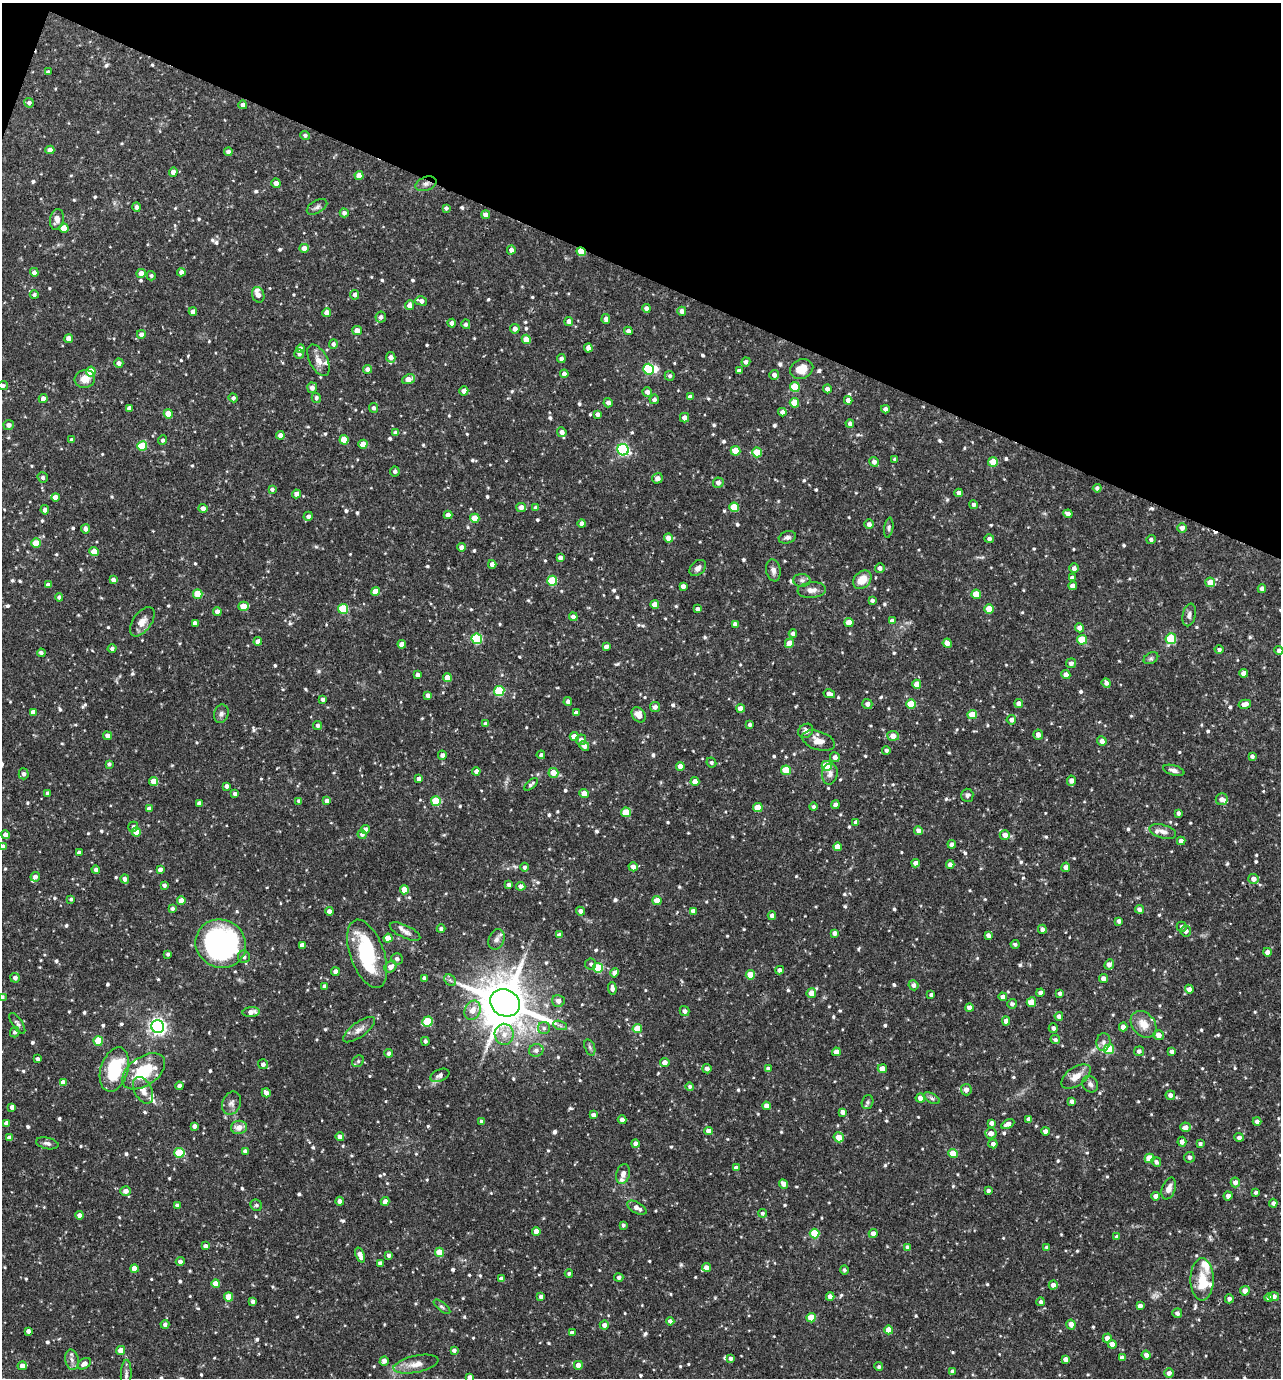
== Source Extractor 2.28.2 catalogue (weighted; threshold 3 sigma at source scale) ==
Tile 2 of 4 x 4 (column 2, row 1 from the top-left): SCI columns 1549-2827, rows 4132-5507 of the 5524 x 5509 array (HDU 1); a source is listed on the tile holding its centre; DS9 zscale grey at full resolution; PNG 1283 x 1380 px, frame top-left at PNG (2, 3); each listed source drawn as its Kron ellipse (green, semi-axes under 4 px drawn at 4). Shown black and unused: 20% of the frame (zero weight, under 2 of 3 exposures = <1% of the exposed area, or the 3 px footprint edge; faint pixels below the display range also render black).
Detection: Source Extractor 2.28.2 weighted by HDU 2 'WHT'; one run over the whole footprint, this tile lists its part. Background 0.0916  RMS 0.0055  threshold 0.0249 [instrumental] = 3 sigma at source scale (4.5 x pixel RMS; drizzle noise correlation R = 1.50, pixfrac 1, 0.05/0.05 arcsec/px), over >= 5 px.
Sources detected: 841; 1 too faint to see at this stretch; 3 inside a brighter object's white glare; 1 cosmic-ray / hot-pixel residue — neither listed nor drawn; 14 inside a brighter listed object's ellipse — not listed separately; of the other 822, all 500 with FLUX_AUTO >= 1.13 (the completeness limit of this list) listed and drawn (322 fainter detections not listed), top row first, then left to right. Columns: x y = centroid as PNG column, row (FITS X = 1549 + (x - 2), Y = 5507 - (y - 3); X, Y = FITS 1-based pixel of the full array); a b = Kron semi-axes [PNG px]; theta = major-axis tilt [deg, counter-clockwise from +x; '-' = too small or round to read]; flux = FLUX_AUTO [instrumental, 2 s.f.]
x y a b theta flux
48 72 4 4 - 1.3
29 103 5 4 - 1.6
243 105 4 4 - 2.4
305 135 5 4 - 1.4
50 150 4 4 - 4.1
228 152 4 4 - 2.3
173 172 4 4 - 3
359 176 4 4 - 5.2
276 183 5 4 - 3.6
426 184 11 6 20 2.4
137 207 4 4 - 2.1
317 207 11 6 30 1.8
446 208 4 4 - 1.4
344 213 4 4 - 1.9
486 215 4 4 - 3.1
57 219 10 6 78 3.8
64 228 5 4 - 6.2
304 248 4 4 - 4.5
511 250 4 4 - 2.4
581 252 5 3 - 17
34 272 4 4 - 2.4
181 272 4 4 - 2.4
141 273 4 4 - 4.2
151 276 4 4 - 1.2
34 295 4 4 - 1.3
258 295 8 6 -71 3.1
354 295 5 4 - 1.9
421 301 6 4 -15 2.6
409 305 5 4 - 3.8
646 308 4 4 - 2.1
682 311 4 4 - 2.7
193 312 4 4 - 2.7
327 312 4 4 - 4
381 317 5 5 - 2
606 319 5 4 - 2.7
569 321 4 4 - 3.1
452 323 4 4 - 2.6
466 324 5 4 - 1.3
515 329 5 4 - 2.7
357 331 5 4 - 4.2
628 331 4 4 - 2.4
141 334 4 4 - 2.1
69 338 4 4 - 4.4
526 339 5 4 - 9.2
333 344 5 4 - 1.7
588 348 4 4 - 2.7
300 349 4 4 - 2.8
299 354 5 5 - 1.4
391 357 5 4 - 2.8
561 358 4 4 - 1.9
318 360 17 9 -63 4.8
746 362 4 4 - 1.5
119 363 4 4 - 2.4
368 369 4 4 - 2.5
648 369 5 5 - 38
802 369 12 9 22 8.1
739 371 4 4 - 2.3
91 372 5 5 - 12
564 374 4 4 - 2.5
774 375 5 4 - 2.3
670 376 5 5 - 1.3
85 379 10 9 - 6
408 379 7 4 21 5.4
3 386 5 4 - 1.3
795 387 5 5 - 18
312 388 5 5 - 2.8
827 389 4 4 - 2.2
464 391 4 4 - 3.3
647 392 5 5 - 2.5
690 397 4 4 - 2.4
43 398 4 4 - 2.5
233 398 4 4 - 1.6
316 398 5 4 - 1.5
654 399 5 4 - 1.8
848 400 4 4 - 2.5
608 403 4 4 - 2.5
794 403 5 5 - 12
129 408 4 4 - 2.4
374 408 5 4 - 1.4
885 409 4 4 - 2.7
782 412 4 4 - 2
168 414 4 4 - 8
597 414 4 4 - 2.1
684 418 5 4 - 3.1
850 423 4 4 - 1.8
9 425 5 5 - 2.5
562 432 5 4 - 2.7
396 433 4 4 - 2.5
280 435 4 4 - 3
72 440 4 3 - 1.7
163 440 4 4 - 1.3
344 440 4 4 - 9.5
363 444 4 4 - 8.7
142 446 5 5 - 24
623 450 6 5 - 80
735 451 5 5 - 14
757 452 5 5 - 17
895 459 3 3 - 1.1
874 462 5 4 - 2.4
993 462 5 4 - 10
395 471 5 5 - 1.6
43 477 5 5 - 1.5
657 478 5 5 - 3
718 483 5 5 - 3
1097 488 4 4 - 1.5
272 489 4 4 - 1.3
959 493 4 4 - 2.9
296 494 4 4 - 2.7
55 497 4 4 - 4.8
973 505 4 4 - 1.5
521 507 5 4 - 3.1
734 507 5 4 - 14
203 508 4 4 - 2.9
536 508 4 4 - 2.9
45 510 4 4 - 2.5
1068 514 4 4 - 2.7
448 515 4 4 - 4.2
308 516 5 4 - 1.9
475 518 4 4 - 8.1
582 524 4 4 - 2.7
869 524 5 5 - 2.1
889 528 10 4 81 1.2
1182 528 5 4 - 2.4
86 529 4 4 - 2.8
787 537 9 6 17 1.8
668 538 4 4 - 4
989 539 5 4 - 1.7
1151 539 5 4 - 1.3
36 543 4 4 - 13
461 547 4 4 - 2.5
94 552 4 4 - 8.8
560 558 4 4 - 2.4
492 564 4 4 - 3.3
698 568 9 6 44 2.4
880 568 5 5 - 2.4
1074 568 5 4 - 2.1
773 570 11 7 -80 2.6
1072 578 4 4 - 2.1
113 580 4 4 - 2.5
802 580 9 6 -2 1.9
862 580 10 8 45 8.2
552 581 5 5 - 28
1210 582 5 5 - 7.5
48 585 4 4 - 2.6
683 586 4 4 - 2.6
1073 586 4 4 - 4.1
1262 589 4 4 - 2.6
812 590 14 7 5 3.5
376 591 4 4 - 6.3
198 594 5 5 - 13
976 594 5 4 - 11
59 597 4 4 - 1.6
872 600 4 4 - 1.5
655 605 4 4 - 6.7
244 606 5 4 - 7.7
343 609 5 5 - 28
697 609 4 4 - 2
989 609 4 4 - 9.4
217 611 4 4 - 2.6
1189 615 11 6 78 2.2
573 617 4 4 - 2.6
892 621 4 4 - 2.3
142 622 17 9 54 4.7
849 622 4 4 - 6
195 623 4 4 - 3.1
735 624 4 4 - 2.2
1080 628 4 4 - 3.1
793 634 4 4 - 2.3
477 639 5 5 - 45
1171 639 5 5 - 25
1082 640 5 5 - 16
258 641 4 4 - 3
789 643 5 4 - 8
947 643 4 4 - 4.9
402 644 4 4 - 4.6
606 647 4 4 - 2.5
112 648 4 4 - 1.6
1219 650 4 4 - 1.4
1279 650 4 4 - 1.8
41 653 4 4 - 1.5
1151 658 8 5 29 1.2
1071 663 5 5 - 2.1
1244 673 4 4 - 4.2
418 675 4 4 - 2.1
1066 675 4 4 - 4.1
447 678 4 4 - 6.2
1106 683 5 4 - 2
917 684 4 4 - 5.8
499 691 5 5 - 30
829 694 6 4 -13 2.8
428 695 4 4 - 2.3
323 699 4 3 - 1.6
568 702 4 4 - 2.4
867 704 5 5 - 2.4
911 704 5 5 - 16
1019 704 4 4 - 3.1
1245 704 6 4 13 3.8
655 707 5 5 - 2.6
741 708 4 4 - 3.7
33 712 4 4 - 2.9
576 713 4 4 - 2.9
221 714 9 7 73 2
972 714 4 4 - 9.4
639 715 8 6 -53 5.4
1011 720 4 4 - 2.3
486 724 4 4 - 2.5
750 724 3 3 - 1.2
318 725 4 4 - 1.5
806 731 8 6 41 2.5
1038 735 5 5 - 3.3
107 736 4 4 - 2.8
893 736 6 5 - 5.4
574 737 4 4 - 5.6
581 740 5 5 - 2.7
818 741 17 9 -18 5.5
1102 741 5 4 - 3
584 746 5 4 - 3.2
886 750 4 4 - 1.5
442 755 4 4 - 2.1
541 755 4 4 - 1.2
1252 756 4 4 - 1.4
835 757 5 5 - 2.6
711 763 5 4 - 1.3
109 764 4 3 - 1.3
680 766 4 4 - 4.2
827 766 5 5 - 22
786 770 5 5 - 16
1174 770 11 5 -15 2.4
476 771 4 4 - 2.2
553 773 5 5 - 5.4
24 774 5 5 - 1.7
830 774 10 7 81 2.7
419 779 4 4 - 2.6
154 781 4 4 - 7.4
695 781 4 4 - 4.9
1071 781 5 4 - 3.1
531 784 8 4 42 1.5
227 786 4 4 - 2.2
48 793 4 4 - 2.3
235 794 4 4 - 1.7
584 794 5 4 - 5.1
967 795 6 6 - 1.5
1222 799 6 5 - 2.5
299 801 4 4 - 1.6
327 801 4 4 - 3.3
436 801 5 5 - 25
199 803 4 4 - 2.3
835 805 4 4 - 2.2
813 807 4 4 - 1.4
758 808 5 4 - 11
149 809 4 4 - 2.8
626 812 5 5 - 13
1178 813 4 3 - 1.6
856 822 4 4 - 2.5
133 827 5 5 - 1.5
365 829 5 4 - 3.1
918 830 4 4 - 2.4
136 832 4 4 - 7.6
1163 832 14 6 -16 2.9
362 834 4 4 - 1.9
5 835 4 4 - 3
1005 835 5 5 - 3.4
1181 841 4 4 - 2.4
952 844 4 4 - 2.7
3 847 4 4 - 2.8
837 847 4 4 - 5.3
79 853 4 3 - 2
916 863 4 4 - 2.9
950 864 4 4 - 3
524 867 4 4 - 1.4
633 867 4 4 - 2.8
1066 867 4 4 - 2.6
160 869 4 4 - 2.4
96 870 4 4 - 1.9
35 877 5 4 - 2
125 879 4 4 - 2.5
1254 879 5 5 - 3.1
164 885 4 3 - 1.7
509 885 4 4 - 1.9
521 886 4 4 - 2.5
404 890 4 4 - 9.9
71 899 3 3 - 1.1
181 900 4 4 - 4.1
657 900 4 4 - 8.9
172 909 3 3 - 1.3
1139 909 4 4 - 1.9
329 911 4 4 - 2.6
581 911 4 4 - 2.5
693 911 4 4 - 2.6
772 915 4 4 - 2.7
1119 921 4 4 - 1.8
1182 927 5 5 - 1.4
441 929 4 4 - 1.4
1042 929 4 4 - 2
1186 931 5 5 - 2.1
405 932 16 6 -25 3.2
834 933 4 4 - 2.3
559 935 4 4 - 2.8
988 935 4 4 - 2.2
388 938 4 4 - 7.2
497 939 10 7 67 2.8
221 944 25 24 - 150
1015 944 4 3 - 1.3
302 945 4 4 - 2.9
1267 952 4 4 - 3.2
168 954 4 4 - 1.2
367 954 36 17 -70 38
244 957 6 6 - 1.5
397 959 6 5 - 2
591 964 5 5 - 1.2
1109 964 5 4 - 3
391 967 6 5 - 3.4
598 968 5 5 - 24
780 970 4 4 - 2.4
335 972 4 4 - 2.7
614 973 5 4 - 2.5
750 975 4 4 - 8.2
15 978 5 5 - 2.3
424 978 4 4 - 2.4
1103 978 4 4 - 2.9
450 980 7 5 -45 1.2
913 985 5 5 - 2.4
325 986 4 4 - 2.4
612 988 6 4 -87 2.4
1189 989 4 4 - 2.7
811 993 5 5 - 6.4
1040 993 4 4 - 2.5
1060 993 4 4 - 1.8
931 995 3 3 - 1.5
2 997 4 4 - 1.4
1003 997 4 4 - 2.7
558 1001 6 6 - 2.6
1031 1002 5 4 - 11
505 1003 15 13 -28 2700
1012 1004 5 4 - 1.7
969 1007 4 4 - 3.7
472 1010 10 7 64 5.7
684 1011 5 5 - 2.3
251 1012 8 5 5 3.9
1059 1016 4 4 - 2.3
427 1021 5 5 - 25
1006 1021 4 4 - 3.2
17 1023 12 5 -56 1.5
1143 1024 15 11 -49 7.2
560 1025 7 4 -20 1.2
158 1027 6 6 - 200
1123 1027 4 4 - 2.8
544 1028 6 6 - 1.5
1053 1028 5 4 - 1.8
637 1029 4 4 - 11
359 1030 19 7 36 3.8
15 1032 5 4 - 1.4
504 1034 10 9 - 5.3
1159 1035 5 5 - 3.7
1055 1040 5 4 - 1.3
98 1041 5 4 - 16
425 1041 4 4 - 1.3
1103 1042 9 7 80 2.1
590 1047 8 5 -70 1.3
1109 1049 5 5 - 20
536 1050 7 6 - 1.9
1139 1051 5 5 - 1.9
836 1052 4 4 - 4.7
1172 1052 4 4 - 2.1
389 1053 4 4 - 1.8
37 1059 4 3 - 1.5
358 1061 6 5 - 1.2
665 1062 5 4 - 3.1
263 1064 5 5 - 2.1
114 1069 23 13 73 33
707 1069 5 4 - 2.6
768 1069 4 4 - 2.7
882 1069 4 4 - 5.1
144 1071 24 14 34 23
440 1075 10 6 22 2.3
1076 1076 17 9 35 6
63 1082 4 4 - 4
1090 1084 9 7 -50 2
179 1086 4 4 - 2.4
690 1086 4 4 - 1.2
143 1090 14 8 -63 4.6
966 1090 6 5 - 3
266 1093 5 4 - 3
1170 1095 5 4 - 2.4
921 1098 5 4 - 3.5
931 1098 9 5 -27 1.3
1072 1101 4 4 - 2.4
867 1102 7 5 73 1.2
231 1103 12 9 67 2.8
766 1106 4 4 - 4.2
12 1107 4 4 - 2.6
843 1112 4 4 - 2.8
593 1115 4 4 - 2.5
1029 1119 4 4 - 2.6
622 1120 4 4 - 2.9
1257 1121 4 4 - 2.3
482 1122 4 4 - 2.5
6 1123 4 4 - 2.5
992 1123 4 4 - 2.5
1008 1124 7 4 27 3.3
194 1126 4 4 - 2.2
239 1127 8 6 8 4.2
1185 1127 5 5 - 3.2
709 1131 4 4 - 3.8
1045 1131 4 4 - 2.7
991 1133 5 5 - 3.3
340 1137 4 4 - 3.3
839 1137 5 5 - 6.7
1239 1137 5 4 - 1.9
9 1138 4 4 - 2.6
1182 1142 5 4 - 2.8
47 1143 11 5 -12 1.9
635 1144 4 4 - 2.6
993 1144 4 4 - 2.1
1200 1144 4 3 - 1.3
245 1151 4 4 - 2.3
179 1153 5 5 - 25
953 1153 5 4 - 12
1189 1157 5 5 - 1.7
1149 1158 5 5 - 12
1156 1162 5 4 - 1.6
736 1168 4 4 - 2.1
623 1174 10 6 74 4.3
1235 1182 5 4 - 2.5
783 1184 5 4 - 3
1169 1188 11 6 69 3.5
126 1191 5 4 - 2.8
988 1191 4 3 - 1.6
1256 1192 3 3 - 1.3
1156 1196 4 4 - 3.5
1228 1196 4 4 - 2.4
340 1201 4 4 - 2.6
385 1201 4 4 - 2.7
1273 1203 4 4 - 1.9
256 1205 6 5 - 1.3
177 1206 4 4 - 2.4
637 1208 11 5 -29 3.6
762 1213 4 4 - 1.3
79 1215 4 4 - 2.8
623 1225 4 3 - 1.2
536 1231 4 4 - 4.7
814 1233 5 4 - 17
873 1233 4 4 - 2.9
1117 1237 4 4 - 2.2
205 1246 4 4 - 2.3
908 1247 4 3 - 1.9
1047 1247 3 3 - 1.3
439 1252 5 4 - 12
360 1255 8 4 -68 4
389 1255 4 3 - 1.9
180 1261 4 4 - 2.4
380 1263 4 4 - 2
706 1267 4 4 - 2.8
134 1269 4 4 - 7.5
844 1270 4 4 - 1.2
569 1273 4 4 - 1.2
619 1278 4 4 - 1.9
501 1279 4 4 - 2.4
1202 1279 21 11 90 9.7
216 1284 4 4 - 7.1
1053 1285 4 4 - 2.7
1245 1291 5 5 - 3.9
1274 1296 5 4 - 2.6
229 1297 4 4 - 9.4
541 1297 4 4 - 2.5
830 1297 4 4 - 3.4
1269 1298 4 4 - 2.9
1229 1299 4 4 - 1.8
253 1301 4 3 - 1.5
1041 1302 4 4 - 1.6
1140 1306 4 4 - 2.6
442 1307 10 4 -38 1.2
1177 1313 5 5 - 1.7
811 1318 4 4 - 11
670 1321 4 4 - 1.9
165 1324 4 4 - 1.5
1071 1324 5 4 - 3.9
604 1325 4 4 - 2.6
889 1330 4 4 - 7.7
28 1331 4 4 - 2
572 1333 4 4 - 2.2
1107 1338 5 4 - 3.2
1112 1344 4 4 - 5.4
121 1350 5 4 - 5.4
454 1350 4 3 - 1.5
1146 1355 4 4 - 2.8
730 1358 4 4 - 1.6
1122 1358 4 4 - 2.3
1066 1359 4 4 - 2.5
72 1360 10 6 -78 2.5
384 1361 5 4 - 2.4
84 1364 7 5 33 3.5
416 1364 23 8 12 5.8
578 1365 4 4 - 4.1
22 1366 5 4 - 4.3
879 1367 4 4 - 1.2
953 1372 4 4 - 2.2
1169 1373 4 4 - 2.7
126 1375 15 5 88 2
470 1377 4 3 - 1.9
Overlapping masked pixels (flux is a lower limit): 2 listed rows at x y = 426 184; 581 252
Isophote crosses this tile's border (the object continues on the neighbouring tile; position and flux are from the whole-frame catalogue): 5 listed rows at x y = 3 386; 1279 650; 3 847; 2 997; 470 1377